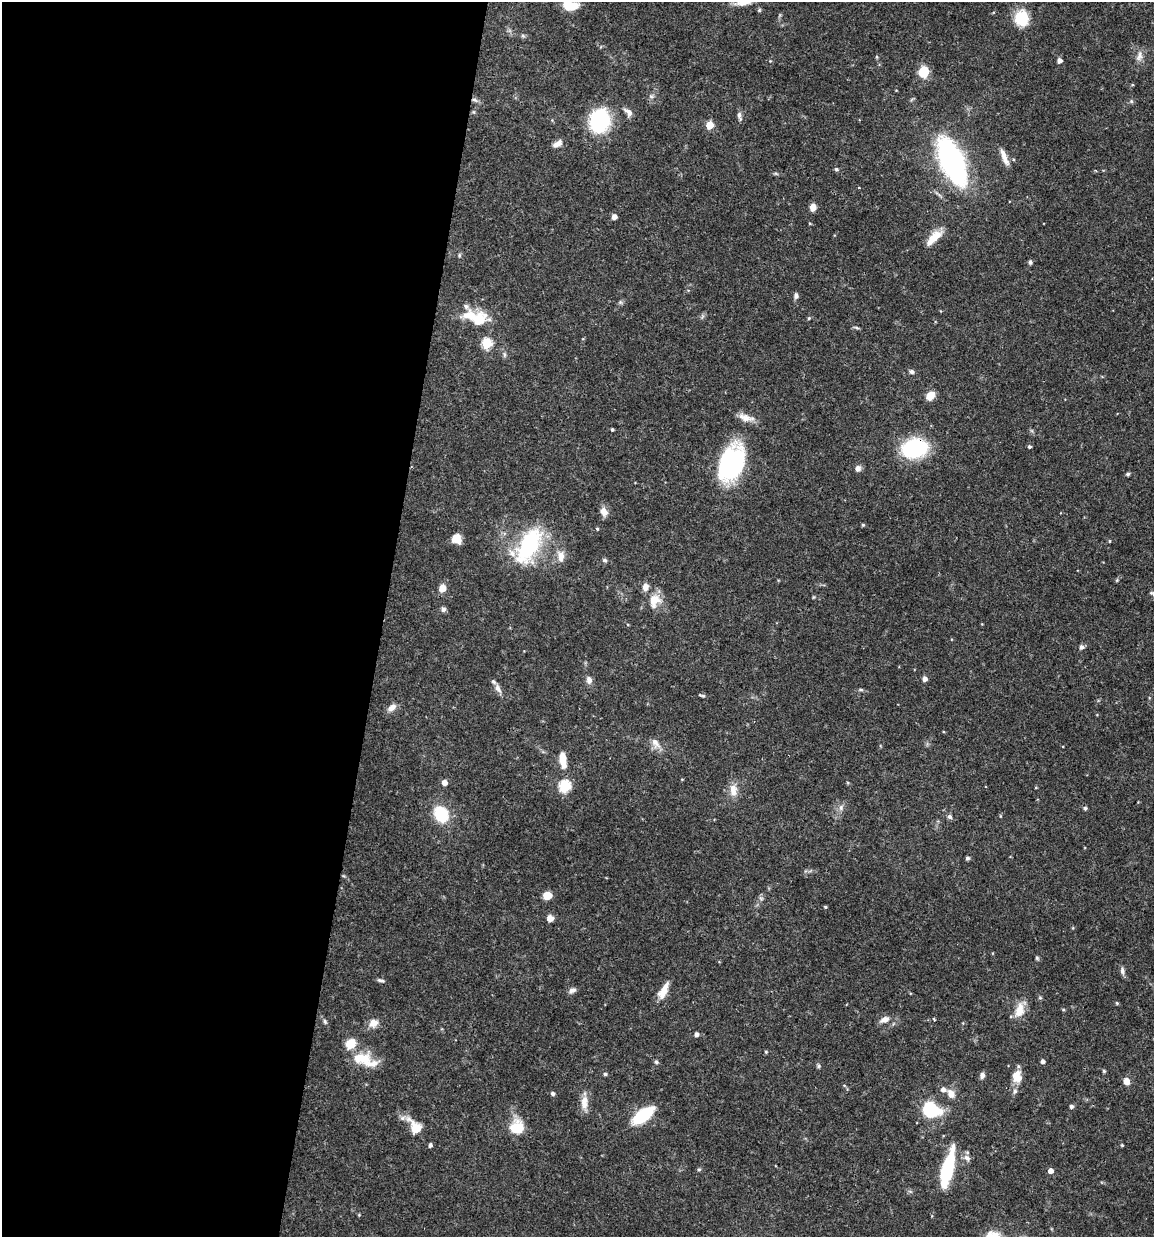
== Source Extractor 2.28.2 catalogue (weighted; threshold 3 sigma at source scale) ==
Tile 5 of 4 x 4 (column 1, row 2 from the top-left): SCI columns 119-1270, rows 2478-3712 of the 4966 x 4951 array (HDU 1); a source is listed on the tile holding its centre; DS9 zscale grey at full resolution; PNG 1156 x 1239 px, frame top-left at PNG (2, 2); no overlay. Shown black and unused: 33% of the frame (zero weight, under 3 of 4 exposures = <1% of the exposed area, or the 3 px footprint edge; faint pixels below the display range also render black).
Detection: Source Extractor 2.28.2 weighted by HDU 2 'WHT'; one run over the whole footprint, this tile lists its part. Background 0.0686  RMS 0.0025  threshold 0.0113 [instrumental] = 3 sigma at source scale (4.5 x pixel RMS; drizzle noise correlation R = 1.50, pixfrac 1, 0.05/0.05 arcsec/px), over >= 5 px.
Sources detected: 114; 6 inside a brighter listed object's ellipse — not listed separately; the other 108 listed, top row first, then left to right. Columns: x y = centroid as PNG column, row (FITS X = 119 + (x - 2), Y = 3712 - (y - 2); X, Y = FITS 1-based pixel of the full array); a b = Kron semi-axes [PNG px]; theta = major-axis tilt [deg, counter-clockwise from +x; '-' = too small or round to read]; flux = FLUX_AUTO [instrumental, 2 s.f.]
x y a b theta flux
744 2 23 8 13 2.7
570 6 16 9 -5 4.9
1021 18 13 12 - 9.3
523 36 6 4 -19 0.38
1139 56 14 7 73 1.5
877 57 5 3 - 0.25
1059 61 4 4 - 1.2
924 72 8 7 - 7.9
651 96 6 5 - 0.47
475 100 9 4 -26 0.73
1131 101 6 5 - 0.44
628 112 13 7 -45 1.3
739 116 12 5 -78 0.83
600 121 12 10 74 39
709 125 5 5 - 5.4
557 144 12 7 28 1.5
1004 157 20 6 -69 2.1
952 161 34 15 -67 68
836 169 6 4 -16 0.43
813 207 7 6 - 1.8
614 217 5 4 - 1.4
933 238 23 8 45 3.9
459 255 6 4 -72 0.31
1030 262 6 5 - 0.48
796 296 7 6 - 0.75
471 316 25 15 -16 6.2
809 318 5 4 - 0.27
857 328 8 3 -19 0.38
487 344 6 5 - 14
912 372 6 6 - 0.62
930 396 9 7 52 2.9
746 418 22 8 -13 2.3
612 430 4 3 - 0.34
1029 447 4 4 - 0.42
914 448 24 17 11 21
731 463 26 18 65 49
858 468 8 7 - 0.95
1128 474 4 4 - 0.52
604 512 11 9 -66 1.7
863 525 4 4 - 0.33
597 529 4 4 - 0.3
456 539 9 8 - 3.1
1109 541 4 3 - 0.22
529 545 51 23 61 21
561 556 17 10 -83 2.3
605 560 7 4 -27 0.42
645 587 9 7 80 1.5
442 588 8 7 - 2.4
654 601 21 14 71 3.8
443 609 7 6 - 0.7
1081 647 6 5 - 0.79
925 679 5 4 - 1.1
589 680 10 7 -77 1.1
498 689 13 7 -62 1.3
861 690 6 4 -1 0.35
702 695 10 3 -11 0.39
392 707 11 7 38 1.5
655 743 15 9 -59 1.9
563 759 19 7 -83 3.4
444 783 5 5 - 1.8
565 786 6 6 - 22
733 790 17 10 -89 2.6
841 807 9 6 76 0.92
1085 808 5 5 - 0.39
441 814 11 8 -61 15
950 817 7 6 - 0.6
967 858 4 4 - 0.57
547 895 7 6 - 4.1
825 907 4 3 - 0.28
550 918 7 7 - 1.5
1037 958 5 5 - 0.38
1122 971 10 5 -85 0.77
381 980 10 4 -17 0.64
572 990 10 6 35 0.94
663 991 21 8 64 3.1
1040 998 6 3 -18 0.3
1117 1003 4 3 - 0.29
1063 1009 5 3 - 0.28
1019 1010 18 11 76 3.6
885 1019 13 8 23 1.6
934 1019 4 2 - 0.22
325 1021 8 5 -63 0.52
373 1023 11 10 - 2.1
696 1034 4 4 - 0.93
766 1052 5 4 - 0.32
362 1059 28 16 -12 6.3
1042 1061 4 4 - 0.81
656 1062 6 5 - 0.43
818 1066 6 4 89 0.37
1104 1071 4 4 - 0.35
605 1074 4 4 - 0.46
982 1076 7 5 78 0.88
1017 1077 16 13 -85 3.1
1126 1081 7 6 - 1.8
552 1094 4 4 - 0.64
951 1094 12 9 -61 1.8
584 1102 19 8 89 2.6
1071 1106 4 4 - 0.6
930 1109 13 11 -28 16
643 1115 25 11 36 10
415 1127 24 14 -51 4.4
516 1127 13 13 - 7
430 1145 5 4 - 0.46
1122 1145 4 3 - 0.27
967 1158 10 7 -44 1.1
699 1169 5 4 - 0.34
947 1169 37 10 75 18
1050 1171 4 4 - 1.6
Overlapping masked pixels (flux is a lower limit): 2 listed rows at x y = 475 100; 914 448
Isophote crosses this tile's border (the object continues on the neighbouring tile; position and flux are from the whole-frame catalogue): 2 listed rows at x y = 744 2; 570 6